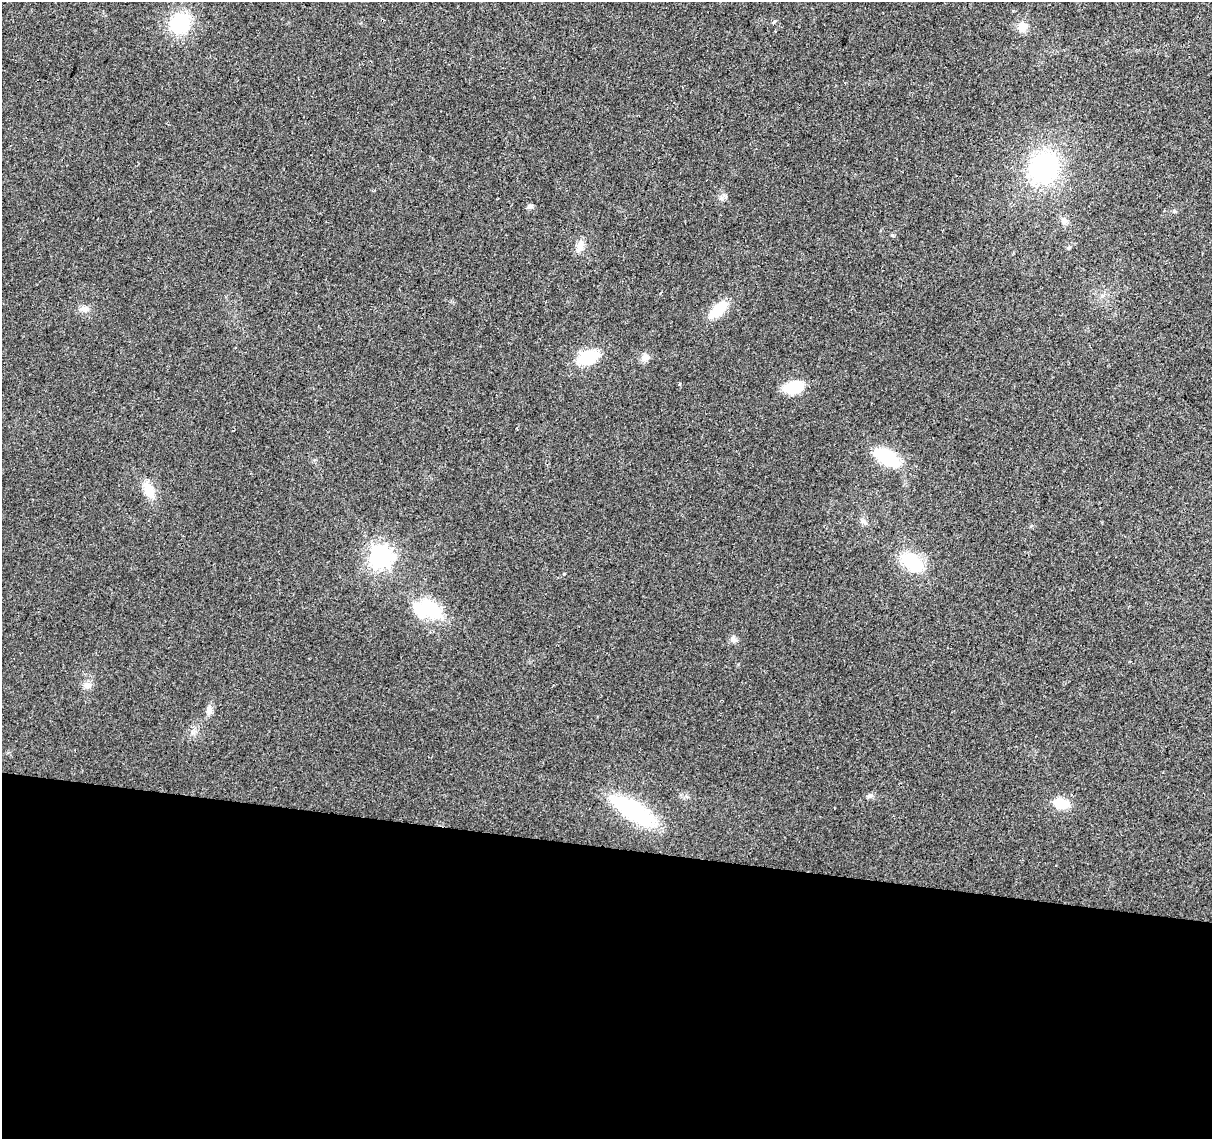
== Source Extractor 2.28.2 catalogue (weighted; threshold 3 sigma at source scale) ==
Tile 14 of 4 x 4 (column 2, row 4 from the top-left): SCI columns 1211-2420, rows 226-1362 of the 4847 x 5057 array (HDU 1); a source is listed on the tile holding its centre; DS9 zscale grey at full resolution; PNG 1214 x 1141 px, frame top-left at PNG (2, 2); no overlay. Shown black and unused: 26% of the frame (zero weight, under 2 of 3 exposures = <1% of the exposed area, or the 3 px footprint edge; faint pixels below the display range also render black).
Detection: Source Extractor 2.28.2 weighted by HDU 2 'WHT'; one run over the whole footprint, this tile lists its part. Background 0.0273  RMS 0.0063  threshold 0.0285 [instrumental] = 3 sigma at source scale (4.5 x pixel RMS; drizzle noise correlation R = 1.50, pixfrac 1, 0.0396/0.0396 arcsec/px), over >= 5 px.
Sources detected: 27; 1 inside a brighter object's white glare — not listed; the other 26 listed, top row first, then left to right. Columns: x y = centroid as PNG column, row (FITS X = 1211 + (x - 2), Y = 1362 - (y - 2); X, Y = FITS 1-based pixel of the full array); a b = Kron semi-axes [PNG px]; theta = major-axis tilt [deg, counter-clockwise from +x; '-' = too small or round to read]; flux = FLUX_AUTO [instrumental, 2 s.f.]
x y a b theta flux
180 23 20 17 50 40
1023 27 12 10 77 6.5
1044 167 30 25 65 85
531 206 8 6 39 1.5
1174 211 5 4 - 0.92
1064 221 9 8 - 2.5
892 235 5 5 - 0.78
580 246 18 8 70 4.8
84 309 14 6 -7 3.3
718 310 21 11 43 18
588 357 17 11 21 31
646 357 10 8 8 3.7
793 387 22 12 10 19
887 457 26 14 -33 31
149 490 20 11 -64 11
863 521 9 5 -15 2
380 557 8 8 - 420
912 562 30 17 -45 26
564 574 3 3 - 2
432 610 32 18 -34 29
733 639 9 7 -39 2.3
87 685 13 8 -2 3.3
209 710 11 8 76 3.4
870 796 7 6 - 1.6
1061 804 17 10 -12 13
633 811 45 16 -32 69
Unlisted compact peaks at least as high as the median listed source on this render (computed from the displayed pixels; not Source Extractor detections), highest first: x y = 774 22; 192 732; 721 198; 680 384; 1068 248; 738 664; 1013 11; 1031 526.